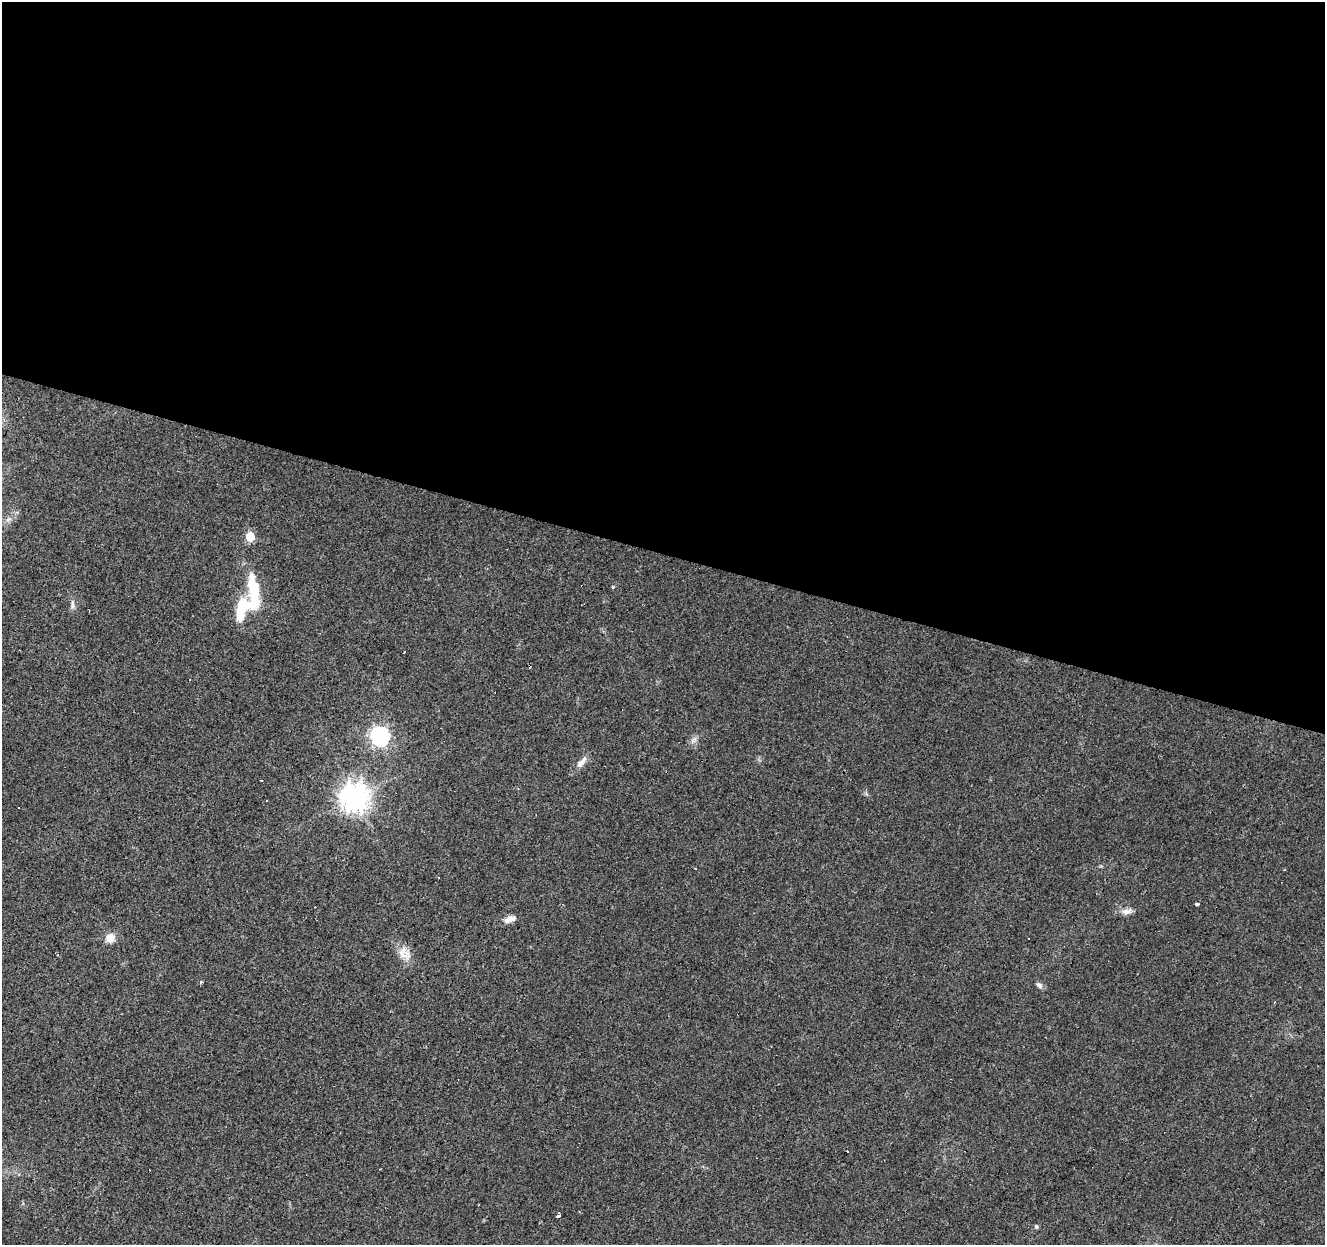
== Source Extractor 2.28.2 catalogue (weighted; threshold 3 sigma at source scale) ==
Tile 3 of 4 x 4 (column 3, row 1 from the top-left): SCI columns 2654-3976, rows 4009-5251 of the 5300 x 5466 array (HDU 1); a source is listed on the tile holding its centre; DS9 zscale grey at full resolution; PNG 1327 x 1247 px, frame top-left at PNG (2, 2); no overlay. Shown black and unused: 44% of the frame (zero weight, under 3 of 4 exposures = <1% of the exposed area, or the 3 px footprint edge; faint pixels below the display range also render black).
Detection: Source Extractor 2.28.2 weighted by HDU 2 'WHT'; one run over the whole footprint, this tile lists its part. Background 0.0156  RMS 0.0032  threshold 0.0144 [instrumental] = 3 sigma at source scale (4.5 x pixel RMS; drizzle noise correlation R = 1.50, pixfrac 1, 0.0396/0.0396 arcsec/px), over >= 5 px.
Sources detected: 32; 8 cosmic-ray / hot-pixel residue — not listed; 2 inside a brighter listed object's ellipse — not listed separately; the other 22 listed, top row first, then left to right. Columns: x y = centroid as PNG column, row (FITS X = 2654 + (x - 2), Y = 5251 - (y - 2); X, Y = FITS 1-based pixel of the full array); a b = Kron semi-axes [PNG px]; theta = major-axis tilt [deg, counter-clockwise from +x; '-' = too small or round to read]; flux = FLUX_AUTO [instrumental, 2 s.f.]
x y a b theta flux
8 519 7 4 20 0.75
250 536 6 5 - 12
613 587 3 3 - 0.71
72 605 11 7 87 1.2
243 607 29 14 68 13
404 652 3 2 - 0.4
189 679 3 3 - 1.5
380 736 8 7 - 120
693 740 9 5 32 0.99
581 762 20 7 51 2.3
262 780 3 2 - 0.37
355 797 9 9 - 400
267 801 3 2 - 0.45
1196 904 4 3 - 1.2
1127 911 15 7 11 1.9
509 919 17 7 16 2.4
110 938 11 9 44 3.2
404 954 21 13 -39 4
201 982 3 3 - 0.65
1039 985 9 6 -35 1
558 1216 3 3 - 48
1036 1226 4 4 - 0.71